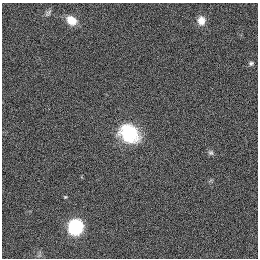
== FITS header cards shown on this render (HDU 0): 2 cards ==
NAXIS1  =                  256
NAXIS2  =                  256

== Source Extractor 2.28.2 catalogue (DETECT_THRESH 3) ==
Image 256 x 256 px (HDU 0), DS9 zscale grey, 1 PNG px = 1 image px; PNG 260 x 260 px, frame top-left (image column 1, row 256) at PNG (2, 3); no overlay
Background 1120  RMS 5.2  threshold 15.6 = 3 sigma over >= 5 px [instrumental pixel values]
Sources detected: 8; all 8 listed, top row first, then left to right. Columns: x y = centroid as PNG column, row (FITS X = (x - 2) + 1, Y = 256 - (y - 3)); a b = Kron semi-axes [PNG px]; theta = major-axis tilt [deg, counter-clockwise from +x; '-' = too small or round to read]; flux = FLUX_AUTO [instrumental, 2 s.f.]
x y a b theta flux
48 13 12 7 49 1400
71 20 12 9 -32 6500
201 21 10 8 -89 2900
251 63 7 6 - 800
129 134 21 17 -34 18000
211 153 8 7 - 990
65 197 4 4 - 340
75 227 8 8 - 67000